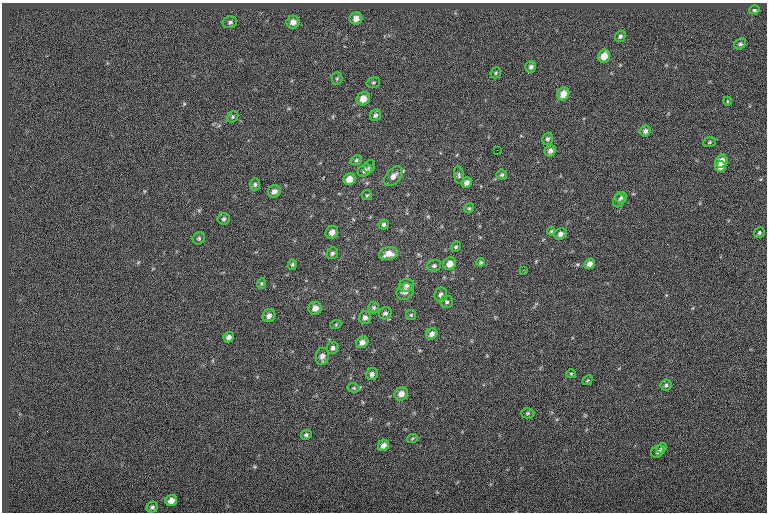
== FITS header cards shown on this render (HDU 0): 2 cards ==
NAXIS1  =                  765
NAXIS2  =                  510

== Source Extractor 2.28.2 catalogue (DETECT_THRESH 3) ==
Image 765 x 510 px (HDU 0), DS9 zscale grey, 1 PNG px = 1 image px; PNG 769 x 514 px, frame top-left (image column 1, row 510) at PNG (2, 3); each listed source drawn as its Kron ellipse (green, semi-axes under 4 px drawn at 4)
Background 0.00631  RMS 6.9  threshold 20.8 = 3 sigma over >= 5 px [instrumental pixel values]
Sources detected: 84; all 84 listed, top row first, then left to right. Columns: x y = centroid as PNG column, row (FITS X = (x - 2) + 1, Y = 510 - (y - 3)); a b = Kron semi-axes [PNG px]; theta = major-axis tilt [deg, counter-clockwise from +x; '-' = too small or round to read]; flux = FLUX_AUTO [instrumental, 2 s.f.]
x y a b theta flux
754 10 5 4 - 760
356 18 6 6 - 2800
230 22 7 6 - 1100
293 22 6 6 - 2700
620 36 6 5 - 1000
740 44 6 5 - 980
604 56 6 5 - 5300
531 67 5 5 - 1300
496 73 6 5 - 620
337 78 6 5 - 680
373 83 7 5 16 660
563 94 7 5 58 5300
363 99 7 6 - 4600
727 101 4 3 - 340
375 115 6 5 - 1100
233 117 6 5 - 810
645 131 5 5 - 1400
548 139 6 5 - 1100
709 142 6 5 - 610
497 150 2 2 - 960
550 151 6 5 - 2100
356 160 6 4 23 750
722 161 7 6 - 4700
720 166 6 5 - 3000
369 167 7 5 68 880
365 170 7 5 29 1800
459 175 9 5 -79 950
502 175 5 5 - 740
393 176 11 7 49 3200
349 179 6 5 - 4000
467 183 5 5 - 2100
255 184 6 5 - 940
274 191 7 6 - 2200
367 195 5 5 - 590
621 198 5 5 - 730
619 201 7 5 62 880
469 208 5 4 - 540
224 219 6 6 - 1000
384 224 5 5 - 1100
551 231 4 3 - 490
332 232 6 6 - 2500
759 233 5 5 - 750
560 234 6 5 - 1900
199 238 6 5 - 790
456 247 5 4 - 740
332 253 6 5 - 1000
389 254 9 6 10 4400
481 262 4 4 - 610
292 264 5 4 - 700
450 264 6 6 - 3500
590 264 6 5 - 2300
434 266 7 6 - 990
523 270 3 3 - 330
261 283 5 4 - 590
406 285 7 6 - 1500
405 291 9 7 41 3000
441 295 7 6 - 1800
447 302 6 6 - 1000
315 308 7 6 - 2800
374 308 6 5 - 920
385 313 6 6 - 1200
411 315 5 5 - 620
269 316 7 6 - 2300
365 317 6 6 - 1600
336 324 5 3 - 450
432 334 6 5 - 2100
229 337 5 5 - 1700
362 342 6 5 - 2400
333 348 6 5 - 1200
322 356 8 6 80 2200
372 374 6 5 - 1400
571 374 5 4 - 510
587 380 5 3 - 460
666 385 5 5 - 810
354 388 6 4 -11 630
401 394 7 6 - 3300
528 413 7 5 1 820
306 435 5 4 - 990
412 439 5 3 - 530
383 445 6 5 - 2500
662 448 6 4 48 710
658 451 7 5 39 1300
171 501 6 5 - 2800
152 507 6 5 - 1100